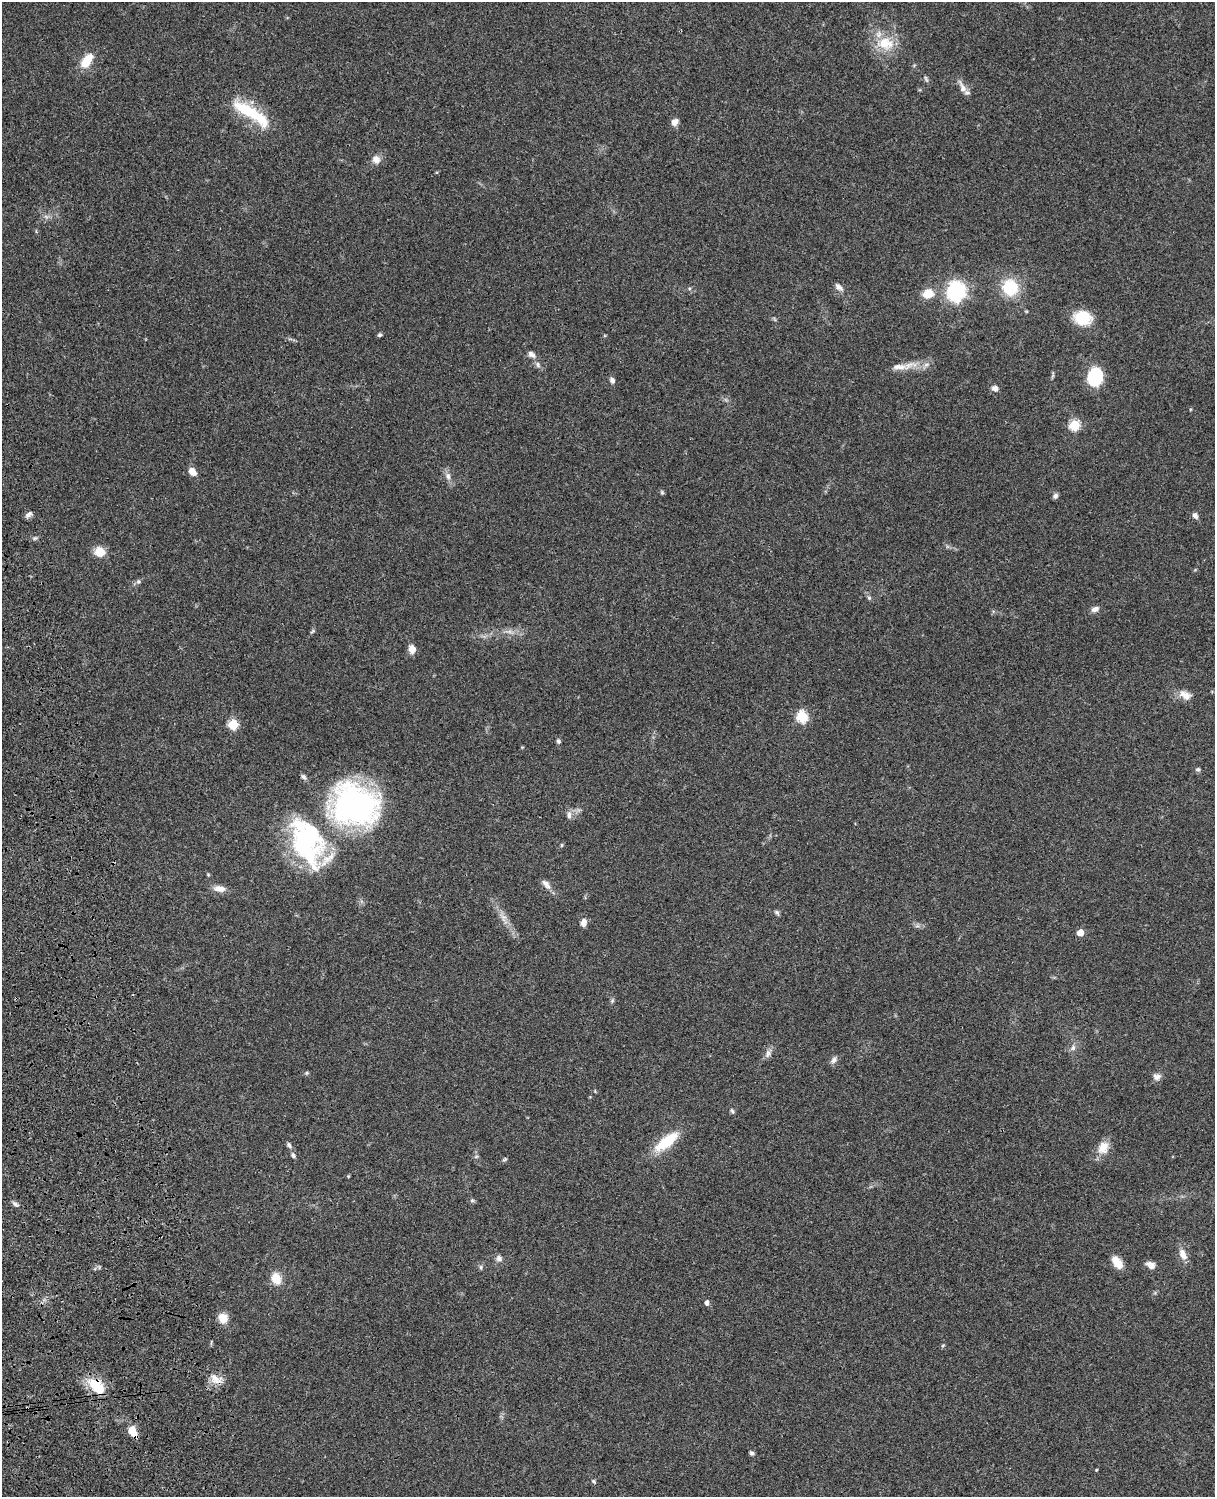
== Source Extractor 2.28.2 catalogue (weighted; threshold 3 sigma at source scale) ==
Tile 7 of 4 x 3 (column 3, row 2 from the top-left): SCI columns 2545-3757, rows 1773-3267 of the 5088 x 4927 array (HDU 1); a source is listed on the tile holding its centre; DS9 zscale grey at full resolution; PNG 1217 x 1499 px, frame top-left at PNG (2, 2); no overlay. Shown black and unused: <1% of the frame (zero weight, under 3 of 4 exposures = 6% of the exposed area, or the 3 px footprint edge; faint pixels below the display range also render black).
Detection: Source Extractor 2.28.2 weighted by HDU 2 'WHT'; one run over the whole footprint, this tile lists its part. Background 0.0849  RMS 0.006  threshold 0.0271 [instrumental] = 3 sigma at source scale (4.5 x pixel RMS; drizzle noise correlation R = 1.50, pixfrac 1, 0.05/0.05 arcsec/px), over >= 5 px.
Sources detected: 81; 1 inside a brighter object's white glare — not listed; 1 inside a brighter listed object's ellipse — not listed separately; the other 79 listed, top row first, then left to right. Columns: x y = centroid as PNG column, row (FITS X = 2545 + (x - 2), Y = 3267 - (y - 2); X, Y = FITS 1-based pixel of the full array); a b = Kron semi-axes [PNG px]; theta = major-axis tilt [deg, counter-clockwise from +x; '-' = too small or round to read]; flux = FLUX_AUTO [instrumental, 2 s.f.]
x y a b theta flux
885 44 25 18 -7 17
87 61 18 9 54 11
926 79 12 3 -62 1
963 88 18 7 -65 4.6
251 113 52 13 -33 31
675 122 10 7 44 3
376 159 11 11 - 4.1
839 287 13 6 -41 2.6
1010 287 16 15 - 23
689 288 5 5 - 0.85
956 291 8 8 - 170
928 294 12 9 16 9.6
1082 318 14 12 -8 24
380 335 5 4 - 1.1
531 354 11 7 -37 2.7
538 365 8 6 -61 1.8
899 367 23 8 1 6.6
1095 377 11 9 84 54
612 380 8 6 -62 1.8
995 388 8 6 -14 2.4
1074 425 5 5 - 41
192 472 9 6 -51 5.1
448 476 10 7 -72 2.8
662 492 6 5 - 0.83
1055 496 7 6 - 1.7
29 514 10 6 41 2.1
1195 516 8 6 -57 2.2
35 538 7 4 18 1
100 552 10 9 - 9.8
138 581 7 6 - 1.3
869 598 5 5 - 0.95
1095 609 10 6 24 2.8
313 631 7 4 33 0.83
412 649 8 6 -81 5.3
1185 695 17 9 -33 5.6
802 716 6 5 - 54
233 724 5 5 - 34
558 741 6 5 - 1.2
1198 769 6 6 - 1.2
303 777 8 5 -49 1.4
354 805 33 27 -13 210
569 815 11 6 90 2.3
307 840 59 38 -74 88
562 845 5 3 - 0.62
546 884 16 7 -51 3.3
219 889 15 7 -5 4.9
777 913 8 4 -52 1.2
503 917 14 7 -57 4.1
584 922 8 6 80 3.8
1080 932 5 5 - 9.7
612 1001 6 5 - 0.94
1073 1048 7 6 - 1.8
768 1053 12 6 70 2.6
834 1060 10 7 43 2.3
307 1073 5 5 - 0.85
1157 1077 10 9 - 2.8
732 1111 8 4 -65 1
666 1142 35 12 38 20
289 1145 8 5 -55 1.4
1103 1148 17 13 63 7.8
293 1155 8 5 -60 1.4
476 1156 6 4 1 0.87
505 1159 7 4 31 0.83
472 1200 6 4 0 0.93
15 1204 9 5 -39 1.7
1183 1254 16 9 -67 5.1
499 1258 8 7 - 2.4
1117 1262 15 9 -55 6.7
1150 1265 12 8 -25 3.3
481 1267 6 4 -90 0.94
276 1278 12 9 -72 9.9
707 1303 5 4 - 2.3
223 1318 11 10 - 7.3
216 1379 19 11 -26 6.3
96 1386 22 13 -44 18
133 1432 13 7 -64 8.4
752 1453 5 5 - 1.3
1096 1470 4 3 - 0.49
593 1481 6 5 - 1
Overlapping masked pixels (flux is a lower limit): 2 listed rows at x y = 96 1386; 133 1432